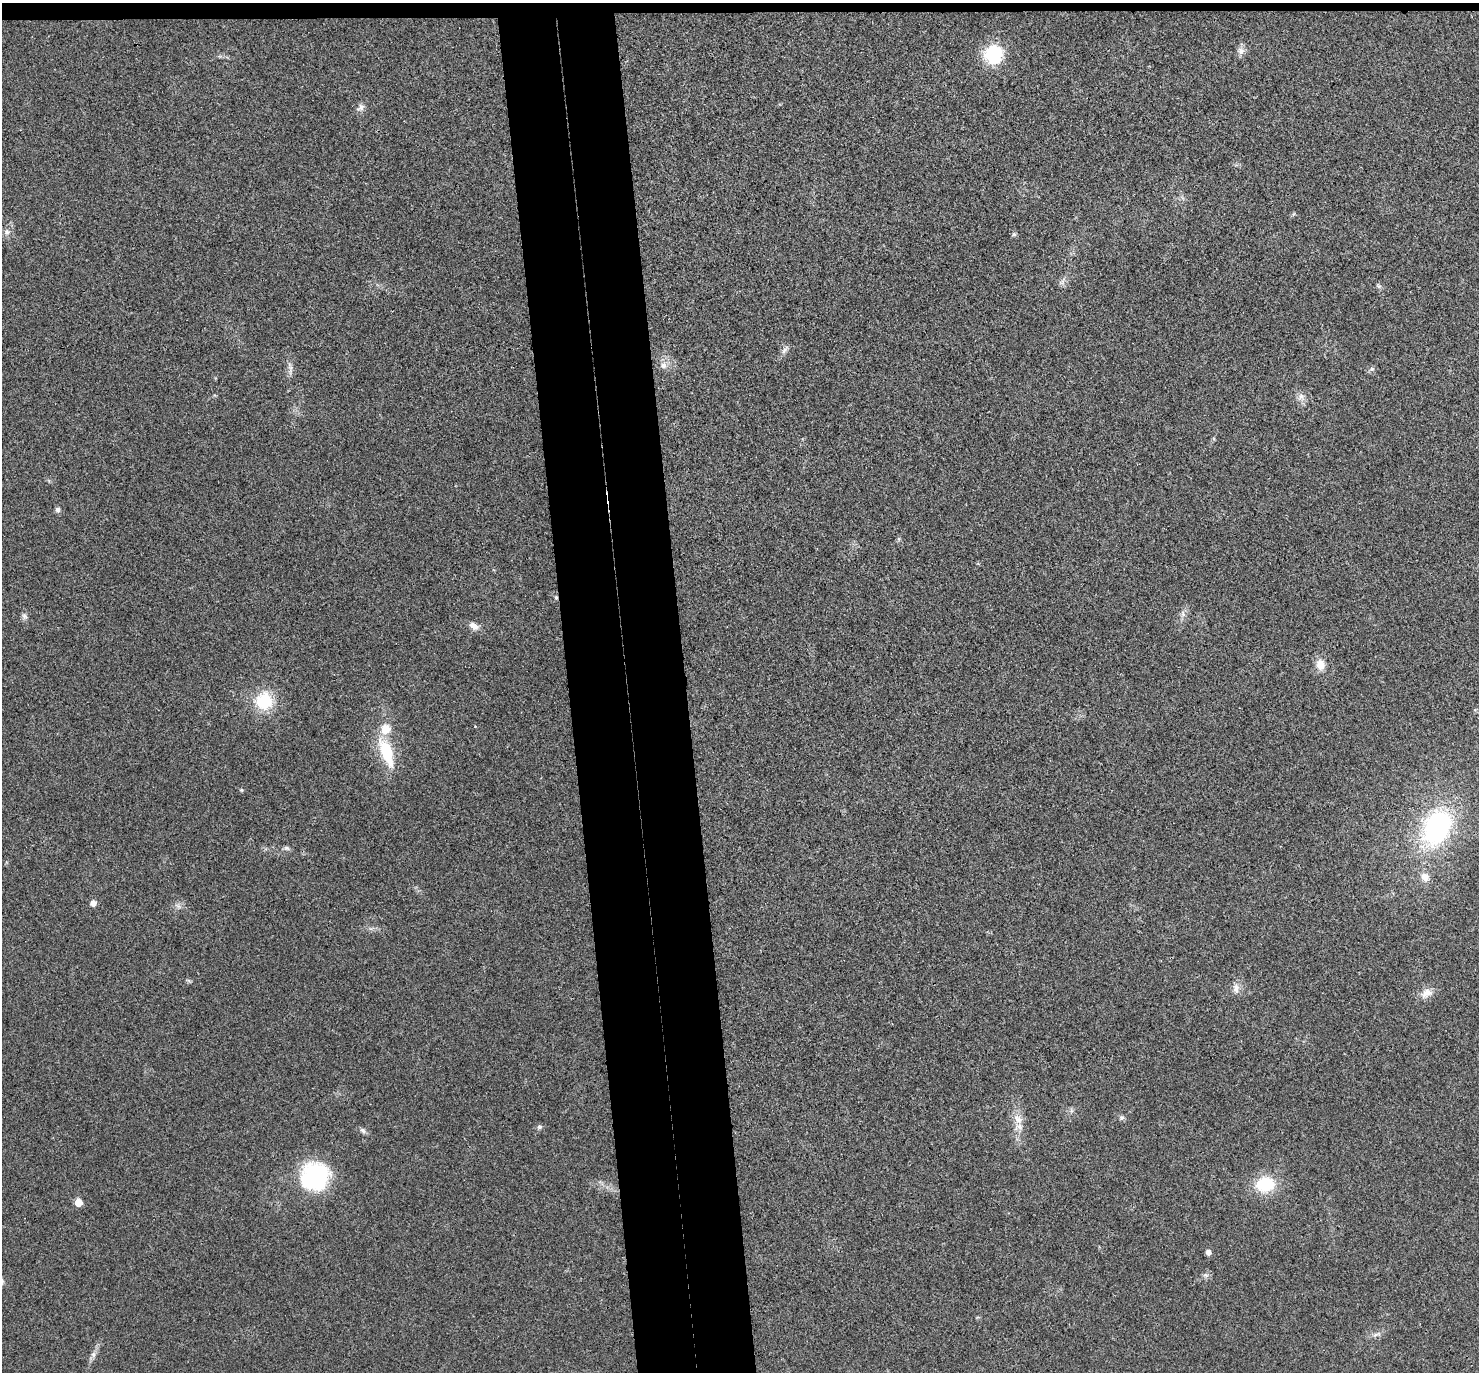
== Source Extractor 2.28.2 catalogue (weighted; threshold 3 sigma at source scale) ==
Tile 2 of 3 x 3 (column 2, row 1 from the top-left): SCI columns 1533-3009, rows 2876-4245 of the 4544 x 4475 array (HDU 1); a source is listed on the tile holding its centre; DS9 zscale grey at full resolution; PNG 1481 x 1374 px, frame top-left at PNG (2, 3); no overlay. Shown black and unused: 9% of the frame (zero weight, under 3 of 4 exposures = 6% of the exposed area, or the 3 px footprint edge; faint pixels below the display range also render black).
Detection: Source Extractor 2.28.2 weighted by HDU 2 'WHT'; one run over the whole footprint, this tile lists its part. Background 0.0216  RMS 0.0058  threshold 0.0262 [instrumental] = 3 sigma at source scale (4.5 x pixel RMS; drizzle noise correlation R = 1.50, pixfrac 1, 0.05/0.05 arcsec/px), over >= 5 px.
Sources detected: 41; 2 inside a brighter listed object's ellipse — not listed separately; the other 39 listed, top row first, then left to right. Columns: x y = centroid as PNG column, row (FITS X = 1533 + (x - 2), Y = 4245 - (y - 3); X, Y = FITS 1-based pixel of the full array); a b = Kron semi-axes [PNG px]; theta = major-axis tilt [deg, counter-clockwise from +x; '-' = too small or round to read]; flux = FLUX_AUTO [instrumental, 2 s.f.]
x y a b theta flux
1241 51 10 10 - 3.1
993 54 17 16 - 33
361 107 13 7 39 2.7
6 232 8 8 - 2.4
1014 234 6 6 - 1
1063 282 13 5 63 2
1378 285 8 4 -31 1
785 350 14 5 54 2.2
663 365 9 8 - 3.2
290 369 16 4 85 2.4
1372 369 7 5 43 1.2
1301 397 10 8 53 3
57 510 7 6 - 1.7
899 539 7 4 90 0.91
556 597 6 4 -74 0.98
1183 614 9 6 83 2
24 616 9 7 -64 1.9
474 626 14 9 -33 3.8
1320 665 12 10 -85 6.7
264 701 16 16 - 26
387 752 43 15 -69 24
241 790 5 4 - 0.71
1437 827 42 30 63 85
287 848 8 5 -26 1.4
1425 877 11 10 - 4.3
93 903 5 5 - 3.7
1236 988 14 8 -87 3.9
1426 993 17 11 23 5.6
1122 1118 7 6 - 1.4
1018 1119 16 10 -42 5.4
539 1127 7 6 - 1.3
363 1131 10 5 -38 1.7
314 1176 33 31 36 53
1265 1184 15 12 8 29
78 1203 5 5 - 9.4
1208 1252 5 5 - 2.9
1205 1275 8 5 -10 1.5
1376 1334 14 5 21 2.3
93 1355 8 6 -88 2
Overlapping masked pixels (flux is a lower limit): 1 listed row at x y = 556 597